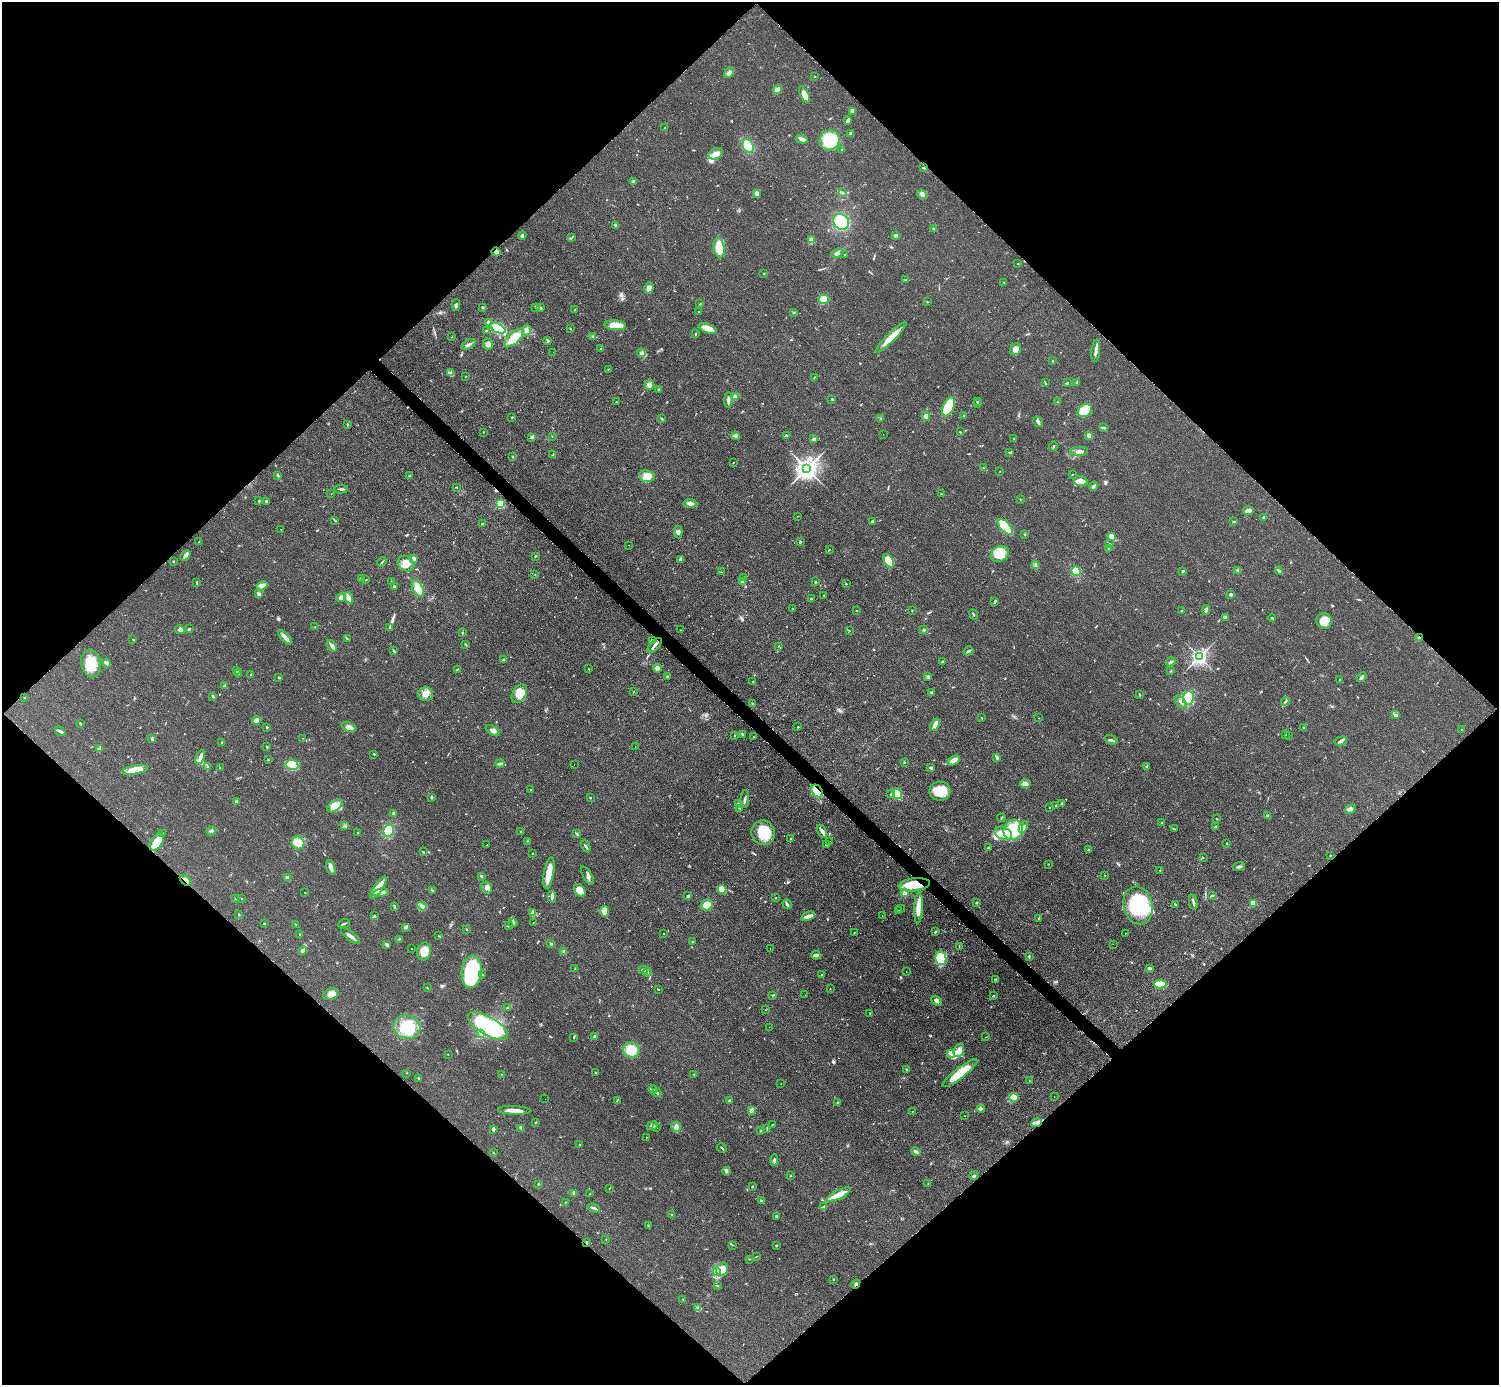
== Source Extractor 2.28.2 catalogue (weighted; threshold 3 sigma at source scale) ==
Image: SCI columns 6-5991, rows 307-5838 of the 5993 x 5993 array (HDU 1 of 3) = the unmasked area's bounding box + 8 px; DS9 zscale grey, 4 x 4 block average (1 PNG px = mean of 4 x 4 image px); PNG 1501 x 1387 px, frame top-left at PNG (2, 2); each listed source drawn as its Kron ellipse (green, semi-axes under 4 px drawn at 4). Shown black and unused: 51% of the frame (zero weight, under 2 of 3 exposures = <1% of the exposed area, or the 3 px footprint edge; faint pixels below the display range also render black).
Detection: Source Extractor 2.28.2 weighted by HDU 2 'WHT'. Background 0.0509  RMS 0.0071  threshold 0.0321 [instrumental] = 3 sigma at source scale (4.5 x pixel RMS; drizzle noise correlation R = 1.50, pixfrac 1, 0.05/0.05 arcsec/px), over >= 5 px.
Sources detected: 661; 2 too faint to see at this stretch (4 x 4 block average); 2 inside a brighter object's white glare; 19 cosmic-ray / hot-pixel residue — neither listed nor drawn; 9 coinciding with a brighter row at this scale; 38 inside a brighter listed object's ellipse — not listed separately; of the other 591, all 500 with FLUX_AUTO >= 1.33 (the completeness limit of this list) listed and drawn (91 fainter detections not listed), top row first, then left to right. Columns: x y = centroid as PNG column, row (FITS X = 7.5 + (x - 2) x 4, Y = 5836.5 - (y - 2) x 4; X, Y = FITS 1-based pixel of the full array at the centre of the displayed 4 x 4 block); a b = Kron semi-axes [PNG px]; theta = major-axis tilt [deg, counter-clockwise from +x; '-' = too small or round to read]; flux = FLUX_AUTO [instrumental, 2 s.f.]
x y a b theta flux
729 73 6 4 44 12
815 77 2 2 - 2.5
777 90 5 4 - 13
804 94 9 4 -62 35
853 111 2 2 - 3.2
848 120 4 2 - 15
665 128 2 2 - 7.5
851 133 2 2 - 9.1
802 139 6 3 -17 16
830 140 10 9 - 170
748 146 7 5 -62 81
842 149 2 2 - 5.6
716 154 8 5 24 39
924 168 4 2 - 3.9
633 181 2 2 - 40
842 192 3 2 - 3.5
757 194 4 3 - 15
922 195 5 3 - 10
841 222 8 7 - 180
616 225 3 2 - 11
934 229 3 2 - 5.6
522 235 4 2 - 6.2
896 236 4 2 - 11
571 238 3 2 - 3.7
811 239 4 3 - 8
719 248 10 5 -80 70
496 252 4 3 - 13
837 253 6 3 25 18
845 255 2 2 - 1.7
1018 264 2 2 - 1.9
764 273 2 2 - 4.1
906 280 2 2 - 2
1004 282 2 2 - 1.8
649 288 6 4 73 25
824 299 5 4 - 68
927 302 2 2 - 2.3
700 303 3 2 - 2.3
456 305 6 2 87 7.3
483 307 3 2 - 4.2
536 307 3 2 - 4.1
541 308 3 2 - 3.1
575 310 2 2 - 5.5
698 311 2 2 - 1.4
793 312 2 2 - 2.3
488 323 4 3 - 19
615 325 10 5 -5 70
498 328 8 4 -25 130
708 328 9 3 -20 76
570 329 3 2 - 2.8
527 330 5 3 - 10
486 331 2 2 - 13
696 334 3 2 - 2.9
593 336 2 2 - 2.1
452 337 2 2 - 2.3
891 337 21 4 45 69
514 338 12 5 43 84
548 340 4 2 - 3.7
468 344 8 2 28 11
488 344 5 4 - 16
600 349 2 2 - 4.6
1016 349 6 5 - 26
1096 351 11 2 85 18
553 352 2 2 - 1.6
642 353 4 3 - 7.7
1052 361 2 2 - 7.7
608 369 2 2 - 1.5
450 373 3 2 - 6.6
466 376 2 2 - 1.5
814 377 3 2 - 3
1045 382 4 2 - 3
1077 382 3 2 - 3.7
1067 383 3 2 - 2.7
649 385 5 4 - 19
659 390 2 2 - 23
735 397 4 2 - 4.8
832 399 3 2 - 5.1
728 400 7 2 89 13
977 401 2 2 - 2.1
616 402 2 2 - 2.6
1057 402 2 2 - 1.5
978 403 2 2 - 1.5
948 407 10 5 66 120
1085 411 7 5 38 170
926 416 4 3 - 16
963 416 2 2 - 2.2
512 417 2 2 - 2.6
881 418 2 2 - 1.6
662 419 3 2 - 3.5
1038 422 5 3 - 11
347 425 3 2 - 4.2
1104 427 4 2 - 4.3
484 432 2 2 - 1.4
960 432 2 2 - 4.3
883 434 2 2 - 1.4
552 436 2 2 - 2
735 436 4 3 - 7.4
786 436 3 2 - 7.4
1089 436 4 3 - 20
532 437 4 2 - 9.4
1014 438 2 2 - 2.3
814 439 3 2 - 10
1053 446 4 2 - 4.4
1079 451 9 4 7 23
1010 452 4 2 - 3.4
552 455 3 2 - 3.1
513 457 2 2 - 3.4
734 462 2 2 - 1.6
984 468 2 2 - 2.9
807 469 4 3 - 3600
1000 471 2 2 - 1.4
1072 474 2 2 - 2.1
278 475 3 2 - 5.4
410 476 3 2 - 3.5
647 476 8 6 -10 44
1081 481 7 5 -9 26
1094 486 4 2 - 14
456 487 3 2 - 2.5
341 489 6 2 -2 9
331 494 2 2 - 1.5
941 494 2 2 - 2.3
1020 499 2 2 - 2.4
259 501 2 2 - 2.5
266 501 2 2 - 5.2
690 503 7 3 0 15
500 504 2 2 - 370
1248 511 5 3 - 25
798 516 2 2 - 1.6
1264 517 3 2 - 9.3
334 520 3 2 - 2.9
873 521 3 2 - 3.8
1234 521 3 2 - 3.4
482 524 2 2 - 10
1005 527 10 4 -48 160
281 529 2 2 - 2.1
678 532 6 3 -87 9.7
1025 534 2 2 - 2.4
1111 537 3 3 - 31
800 541 3 2 - 4.2
199 542 2 2 - 1.9
1110 544 2 2 - 1.8
628 545 2 2 - 3.1
1108 549 3 2 - 3.5
829 550 3 2 - 3.2
1000 554 10 7 31 98
185 555 6 4 46 13
535 556 3 2 - 3.5
413 559 2 2 - 64
681 559 4 3 - 16
889 561 7 4 -62 110
173 562 2 2 - 2.7
382 562 5 2 - 4.5
406 564 9 7 -39 44
1036 565 2 2 - 1.9
1238 570 2 2 - 47
1076 571 5 4 - 100
1183 571 3 2 - 5
1279 571 4 2 - 8.9
721 572 3 2 - 2.5
535 575 2 2 - 1.8
743 577 3 2 - 3.8
361 578 3 2 - 4.7
366 580 2 2 - 2
391 581 2 2 - 1.4
742 582 2 2 - 73
815 582 2 2 - 5
197 583 3 2 - 3.8
846 584 2 2 - 2.5
262 586 6 3 35 13
394 587 3 2 - 4.7
418 589 9 5 -62 52
259 594 3 2 - 11
1231 594 2 2 - 10
824 595 2 2 - 2.5
341 598 5 4 - 15
349 598 6 3 -69 16
811 599 2 2 - 4.2
995 601 4 2 - 5.8
792 609 2 2 - 5.9
857 610 2 2 - 1.6
912 610 2 2 - 2.1
1206 610 4 3 - 11
1182 611 2 2 - 5.3
974 614 5 2 - 4.7
1225 617 4 3 - 6.2
1272 618 4 2 - 4.1
1324 621 8 7 - 53
315 627 3 2 - 2.8
389 627 3 2 - 2.9
189 629 3 2 - 3
180 630 5 4 - 11
680 630 2 2 - 1.3
923 630 3 2 - 2
849 631 3 2 - 1.9
462 633 2 2 - 4
285 637 9 3 -47 28
1419 638 4 2 - 8.5
347 639 3 2 - 2
133 640 2 2 - 1.7
652 640 3 2 - 3.5
466 644 3 2 - 4.2
332 646 6 2 -51 18
654 646 9 2 47 15
778 646 2 2 - 2.6
393 651 4 2 - 4.3
969 651 5 2 - 8
1199 657 2 2 - 1900
504 660 3 2 - 3.1
942 662 3 2 - 4.2
1171 662 5 2 - 7.6
91 663 14 9 -78 110
107 663 4 2 - 20
657 668 4 4 - 11
457 669 3 2 - 2.9
588 669 2 2 - 1.6
237 670 3 2 - 12
1171 671 2 2 - 2.6
239 673 2 2 - 2.4
251 675 3 2 - 3.1
667 676 2 2 - 1.9
279 677 2 2 - 5.9
928 677 3 3 - 7.3
1362 677 5 3 - 8.8
1340 679 2 2 - 1.7
753 682 2 2 - 2.4
225 686 3 2 - 6.9
633 692 2 2 - 1.5
932 692 3 2 - 4.5
426 694 7 6 - 27
519 694 10 6 58 48
1140 695 2 2 - 2.9
213 696 2 2 - 6.3
24 698 2 2 - 1.4
1188 698 7 5 81 180
1180 702 7 2 -44 10
1285 702 4 2 - 5.8
752 704 3 2 - 3.9
1396 715 3 2 - 5
982 718 2 2 - 3.3
1039 718 2 2 - 1.4
256 720 4 4 - 18
80 723 2 2 - 4.9
935 725 6 3 66 14
267 727 2 2 - 3.4
349 727 8 4 -21 25
798 727 2 2 - 2.4
1303 727 2 2 - 3
1461 729 2 2 - 1.6
60 731 6 2 -36 8
493 731 8 3 -34 16
743 734 4 2 - 5.5
735 735 2 2 - 2.3
1285 735 2 2 - 1.9
1289 736 2 2 - 1.5
754 737 2 2 - 1.8
152 738 2 2 - 3.2
302 738 2 2 - 1.3
1111 740 7 2 -18 8.9
1341 741 6 3 13 11
222 742 2 2 - 8.1
267 747 2 2 - 4.3
635 747 2 2 - 3.5
99 748 3 3 - 8.2
374 754 2 2 - 3.4
200 757 7 2 67 30
997 757 3 3 - 6
268 760 2 2 - 1.8
954 760 6 3 33 33
904 762 2 2 - 2.6
500 763 4 2 - 5.8
574 764 2 2 - 3.1
292 765 6 5 - 130
207 767 2 2 - 2.7
1147 767 3 2 - 6.9
220 768 2 2 - 1.5
931 768 4 3 - 6.1
135 770 13 4 11 80
1025 784 5 3 - 20
530 790 2 2 - 1.4
817 791 7 5 -52 61
940 791 10 9 - 78
891 794 2 2 - 5.9
897 794 6 2 -57 150
431 797 3 2 - 4.2
590 798 2 2 - 2.6
745 799 9 2 85 9.8
237 802 3 2 - 7.7
739 804 3 2 - 18
1062 804 3 2 - 6.7
335 806 9 5 37 32
1056 806 2 2 - 2.8
1050 807 2 2 - 2.1
739 808 3 2 - 2.2
1350 809 6 2 33 7.5
394 813 3 3 - 6.7
1268 816 3 2 - 3.5
1001 818 4 2 - 3.5
1216 819 3 2 - 2.3
1161 823 2 2 - 2.6
345 826 3 2 - 3.6
1023 827 6 3 61 14
1215 827 3 2 - 3.7
1174 829 3 2 - 3.8
1013 830 10 9 - 200
211 831 4 3 - 10
388 831 6 5 - 69
521 831 2 2 - 9.2
822 831 7 2 -59 20
162 833 3 2 - 3
358 833 2 2 - 3.8
576 833 3 2 - 3.8
763 833 12 11 - 120
1003 833 9 6 -21 72
790 839 2 2 - 2.1
528 841 2 2 - 2.6
830 841 2 2 - 2.8
157 842 10 5 56 92
298 843 6 6 - 65
1227 843 2 2 - 2.5
826 844 2 2 - 12
486 845 2 2 - 15
586 846 6 2 -61 6.8
988 847 2 2 - 3.9
1089 849 2 2 - 4.1
423 852 2 2 - 3.6
532 853 2 2 - 2.1
1330 855 2 2 - 2.7
1203 858 2 2 - 1.4
1048 864 2 2 - 2.8
331 867 7 3 -72 22
1239 867 6 2 17 9.5
1160 870 2 2 - 1.8
549 873 16 5 80 70
1105 875 2 2 - 2
481 876 2 2 - 5.2
587 876 10 3 -61 14
288 878 2 2 - 86
186 880 7 2 -43 15
914 885 16 6 7 100
378 888 13 4 56 90
486 888 6 5 - 18
722 889 4 4 - 70
432 890 3 2 - 3.4
580 890 7 5 -53 51
305 892 2 2 - 1.3
381 893 8 4 9 32
905 893 3 3 - 19
688 896 3 2 - 7.2
1212 896 4 2 - 6.4
552 897 6 3 -81 14
242 898 2 2 - 1.6
776 898 2 2 - 2.4
236 899 2 2 - 2.4
1193 902 7 2 -80 8.9
976 903 2 2 - 2.5
1253 903 2 2 - 130
787 904 5 3 - 8.9
707 905 6 5 - 59
1138 905 19 14 -75 380
1175 905 4 2 - 4.8
422 906 5 3 - 17
395 907 4 2 - 4.3
901 908 2 2 - 3.1
918 908 15 4 88 43
898 910 2 2 - 2.4
604 911 5 3 - 46
532 912 4 3 - 7.3
239 914 2 2 - 3.8
375 916 3 2 - 3.6
808 916 7 3 20 16
882 916 2 2 - 1.5
1038 918 3 2 - 2.7
264 923 2 2 - 5.9
513 923 4 2 - 5.7
533 923 2 2 - 1.4
344 924 6 2 19 6.2
296 925 3 2 - 3.8
508 926 3 2 - 3.5
406 927 4 3 - 10
467 930 2 2 - 10
935 932 3 2 - 5.6
854 933 2 2 - 1.9
1125 933 2 2 - 4
663 934 2 2 - 2
300 935 3 2 - 4.6
350 936 12 3 -38 19
438 936 2 2 - 1.6
400 939 2 2 - 2.9
692 942 2 2 - 3.6
551 944 2 2 - 6.6
1113 944 2 2 - 1.6
387 945 2 2 - 13
959 947 2 2 - 1.5
770 948 2 2 - 1.6
412 949 2 2 - 1.3
303 950 4 3 - 7
424 951 9 7 80 58
564 952 3 2 - 6.9
816 955 5 3 - 9.9
1029 957 3 2 - 3.9
941 958 7 5 -78 180
1149 968 3 2 - 9.1
575 969 2 2 - 3.6
643 970 4 3 - 13
472 972 16 10 84 340
647 972 4 2 - 6.1
906 972 2 2 - 1.3
483 975 2 2 - 2.3
821 975 2 2 - 2.2
995 979 2 2 - 1.8
1160 984 6 3 -3 110
427 988 2 2 - 2
658 989 2 2 - 2.5
830 989 2 2 - 1.6
331 994 8 5 23 31
773 995 2 2 - 2.4
805 995 2 2 - 2.8
993 996 3 2 - 4.1
936 1001 6 3 -45 15
508 1008 4 2 - 7.4
765 1010 2 2 - 1.4
870 1013 3 2 - 2.6
488 1026 23 9 -30 440
407 1027 14 11 -14 130
769 1027 2 2 - 4
481 1034 2 2 - 3.7
595 1036 3 3 - 6.8
986 1037 2 2 - 1.5
573 1038 2 2 - 1.9
631 1050 8 7 - 95
959 1050 7 5 66 37
448 1054 2 2 - 1.5
950 1054 2 2 - 4.4
906 1070 3 2 - 3.3
407 1073 2 2 - 1.6
596 1073 3 2 - 3.4
960 1073 22 5 38 120
502 1074 2 2 - 2
694 1074 2 2 - 1.6
418 1078 2 2 - 4.4
1029 1081 2 2 - 1.7
781 1084 2 2 - 3.5
653 1090 4 2 - 5.8
657 1092 5 2 - 7.8
1014 1097 5 3 - 21
1054 1097 2 2 - 3.6
545 1099 2 2 - 3
617 1100 3 2 - 2.7
729 1101 3 2 - 6.4
837 1103 3 2 - 4.8
981 1109 4 3 - 7
514 1110 16 3 -2 38
752 1110 3 2 - 4
912 1111 2 2 - 1.5
964 1116 2 2 - 1.4
536 1122 3 2 - 3.6
1037 1123 5 4 - 13
772 1125 2 2 - 1.7
652 1126 6 4 25 12
676 1127 5 4 - 13
521 1128 3 2 - 3.4
657 1128 2 2 - 21
493 1129 3 2 - 7.3
767 1129 2 2 - 2.4
761 1131 2 2 - 2.9
646 1137 2 2 - 6.6
580 1145 2 2 - 1.9
722 1148 5 2 - 4.5
916 1152 5 2 - 12
493 1153 2 2 - 2.5
774 1160 6 2 85 7.6
726 1171 4 2 - 4.6
790 1176 3 2 - 1.9
974 1176 5 2 - 6.9
538 1184 2 2 - 1.7
928 1184 2 2 - 1.7
752 1187 2 2 - 4.4
609 1188 2 2 - 1.7
574 1193 3 2 - 7
590 1194 2 2 - 1.5
839 1195 14 3 26 66
762 1201 3 2 - 9
565 1202 2 2 - 1.9
823 1206 3 2 - 3.7
594 1208 6 2 -20 9.1
671 1215 2 2 - 2.7
776 1216 2 2 - 5.2
648 1226 3 2 - 4.8
606 1239 2 2 - 1.5
587 1243 3 2 - 3.2
732 1245 2 2 - 1.6
776 1245 2 2 - 2.8
756 1256 2 2 - 1.4
749 1259 2 2 - 2.3
722 1269 7 6 - 42
716 1271 4 3 - 10
833 1279 2 2 - 3.2
856 1284 4 2 - 7.8
717 1285 2 2 - 2.6
683 1299 2 2 - 2
697 1308 2 2 - 1.6
Overlapping masked pixels (flux is a lower limit): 7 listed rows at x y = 496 252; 1419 638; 817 791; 186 880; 914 885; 587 1243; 856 1284
Diffuse or blended objects may show on this block-average render without a row.